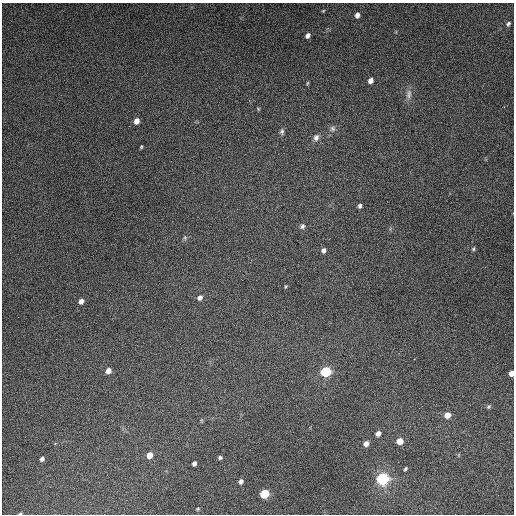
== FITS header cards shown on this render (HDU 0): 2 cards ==
NAXIS1  =                  512
NAXIS2  =                  512

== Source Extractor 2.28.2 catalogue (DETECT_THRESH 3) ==
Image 512 x 512 px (HDU 0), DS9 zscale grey, 1 PNG px = 1 image px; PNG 516 x 516 px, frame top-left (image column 1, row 512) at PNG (2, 3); no overlay
Background 5060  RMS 320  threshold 947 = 3 sigma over >= 5 px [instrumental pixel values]
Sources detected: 40; all 40 listed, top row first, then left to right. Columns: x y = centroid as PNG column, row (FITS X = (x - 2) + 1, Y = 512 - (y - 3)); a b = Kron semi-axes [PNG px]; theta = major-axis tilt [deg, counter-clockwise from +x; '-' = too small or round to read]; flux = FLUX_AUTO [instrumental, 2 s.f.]
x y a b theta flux
323 11 5 3 - 2.1e+04
357 15 6 5 - 9.3e+04
508 24 6 4 51 4.7e+04
307 36 6 5 - 7.8e+04
370 81 5 5 - 1.1e+05
307 83 5 3 - 2.2e+04
409 94 14 7 81 1.2e+05
258 109 5 4 - 2.2e+04
136 121 6 5 - 1.4e+05
332 128 8 8 - 7.3e+04
282 131 7 5 88 5.0e+04
316 137 10 8 73 1.0e+05
141 147 4 3 - 2.4e+04
360 206 5 4 - 5.5e+04
302 226 7 6 - 6.0e+04
185 238 6 5 - 3.7e+04
473 249 5 4 - 3.1e+04
323 250 5 4 - 7.1e+04
286 286 5 4 - 2.4e+04
200 298 7 6 - 8.5e+04
81 301 6 5 - 9.6e+04
414 359 3 2 - 1.8e+04
108 371 6 5 - 1.4e+05
326 372 8 7 - 9.9e+05
511 373 5 4 - 1.3e+05
489 407 6 4 54 2.9e+04
447 415 6 6 - 1.8e+05
378 433 5 5 - 1.1e+05
400 441 6 6 - 2.2e+05
366 444 6 5 - 1.2e+05
149 455 6 5 - 1.7e+05
220 458 5 4 - 4.2e+04
42 459 5 4 - 6.2e+04
194 463 5 4 - 5.9e+04
405 469 4 3 - 3.4e+04
383 479 10 8 11 1.5e+06
241 481 5 5 - 6.1e+04
264 494 6 6 - 6.4e+05
198 509 5 4 - 2.4e+04
20 514 5 3 - 2.3e+04
At the frame edge (FLAGS 8, measured only in part): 2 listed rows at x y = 511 373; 20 514